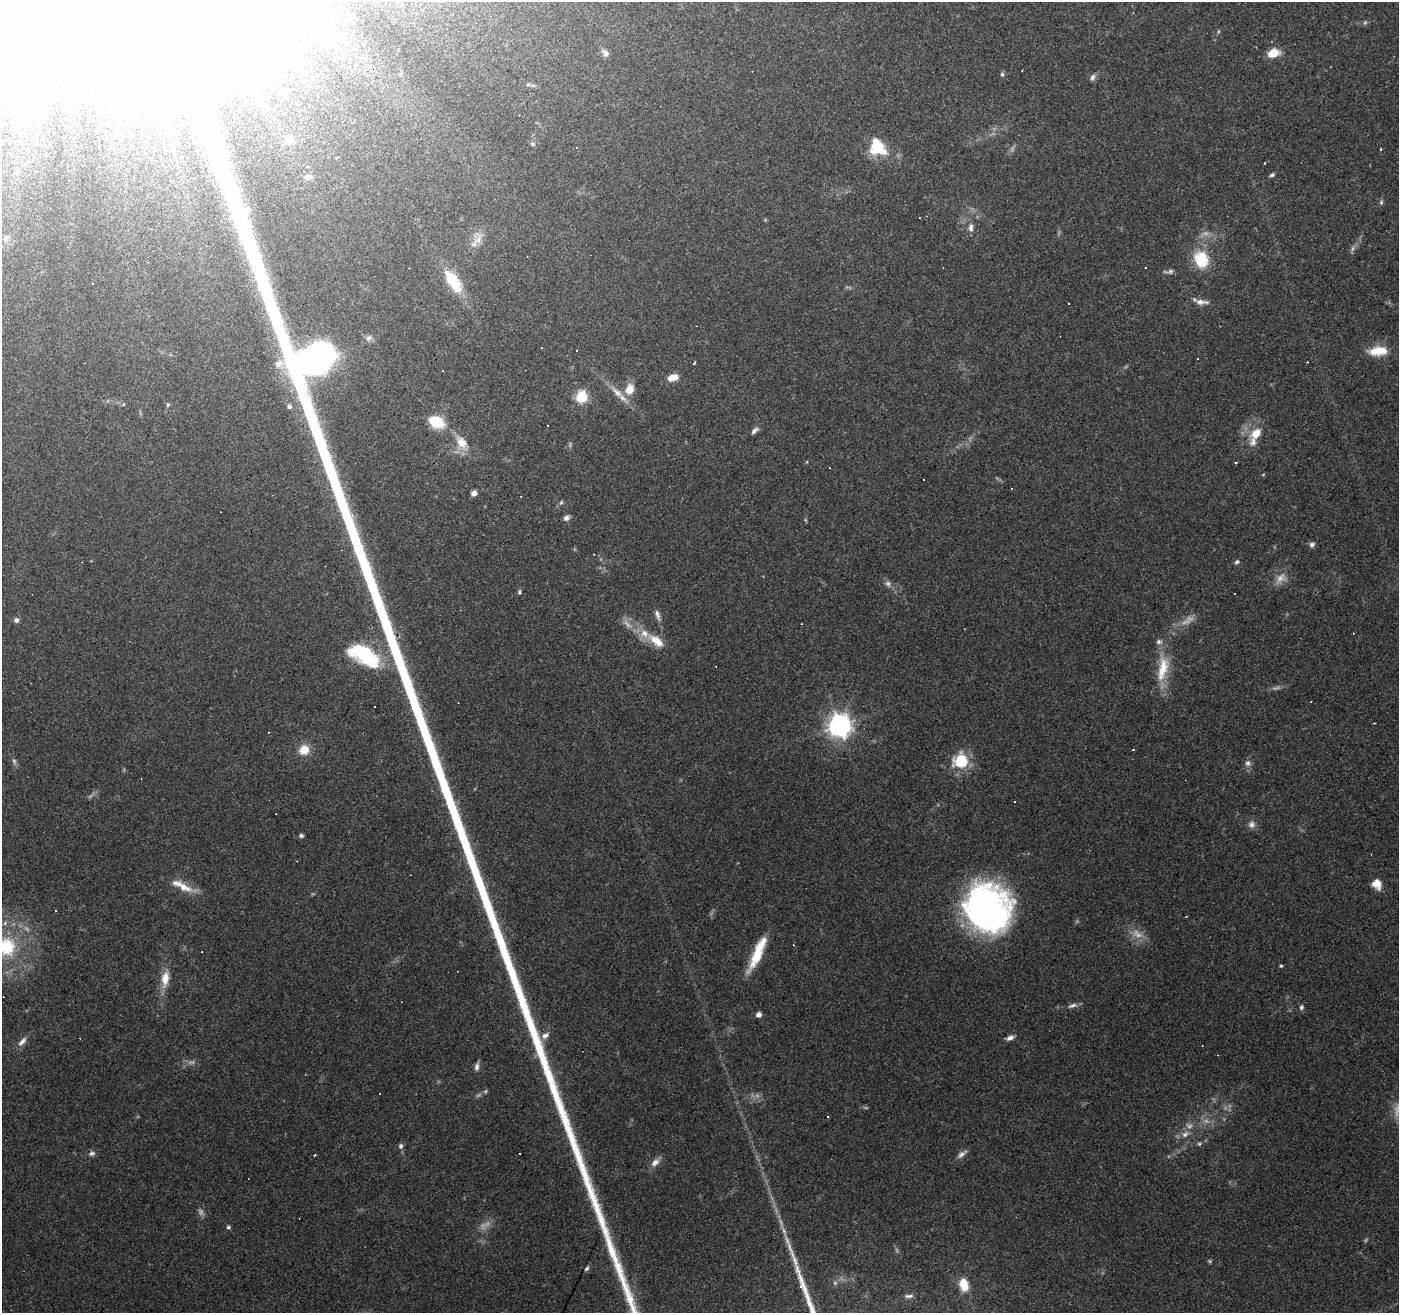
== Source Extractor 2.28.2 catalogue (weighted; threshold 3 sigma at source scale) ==
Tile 10 of 4 x 4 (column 2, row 3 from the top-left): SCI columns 1398-2794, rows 1515-2825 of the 5591 x 5717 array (HDU 1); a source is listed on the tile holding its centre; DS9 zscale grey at full resolution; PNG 1401 x 1315 px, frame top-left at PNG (2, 2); no overlay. Shown black and unused: <1% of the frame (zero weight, under 3 of 4 exposures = <1% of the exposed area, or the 3 px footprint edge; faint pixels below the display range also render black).
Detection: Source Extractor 2.28.2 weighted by HDU 2 'WHT'; one run over the whole footprint, this tile lists its part. Background 0.0812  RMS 0.0048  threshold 0.0215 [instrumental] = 3 sigma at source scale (4.5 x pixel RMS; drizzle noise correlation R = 1.50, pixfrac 1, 0.0396/0.0396 arcsec/px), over >= 5 px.
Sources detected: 159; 15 too faint to see at this stretch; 5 inside a brighter object's white glare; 41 cosmic-ray / hot-pixel residue — not listed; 7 inside a brighter listed object's ellipse — not listed separately; the other 91 listed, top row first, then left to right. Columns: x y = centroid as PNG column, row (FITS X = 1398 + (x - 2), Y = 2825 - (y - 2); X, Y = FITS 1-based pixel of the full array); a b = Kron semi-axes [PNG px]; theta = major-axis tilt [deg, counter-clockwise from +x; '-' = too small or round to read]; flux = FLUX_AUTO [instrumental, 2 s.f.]
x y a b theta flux
351 17 7 4 33 1.2
1365 22 6 5 - 0.88
605 53 12 7 -60 2.1
1273 53 9 6 18 12
39 57 24 17 13 13
1002 74 6 5 - 0.88
1093 77 9 6 62 1.8
528 84 7 4 -16 0.82
290 140 11 10 - 3
532 144 8 5 -41 0.91
876 145 25 20 -57 15
577 148 3 3 - 0.91
1381 149 3 3 - 0.77
1272 175 6 4 22 1
308 177 8 7 - 2.4
1381 202 7 5 87 0.98
919 217 3 2 - 0.66
971 227 11 7 -89 2.2
6 238 11 6 50 2
478 240 19 9 57 5
1201 259 22 17 -74 17
1169 271 14 6 3 1.6
453 281 29 12 -57 18
1202 302 20 6 -4 3.4
369 338 10 7 32 1.8
541 348 3 2 - 0.52
1378 351 24 11 4 11
1198 359 2 2 - 0.32
694 363 3 3 - 0.82
673 377 10 7 15 6
630 389 15 11 71 7.4
617 393 24 8 -42 5.9
581 397 6 6 - 45
168 405 5 4 - 0.71
289 406 6 6 - 1.4
436 422 12 8 -24 21
754 430 11 5 42 1.8
1256 434 16 11 45 7.9
462 442 22 14 -55 8.1
474 493 5 4 - 3.2
561 502 6 5 - 0.82
566 518 8 6 40 1.9
1312 544 8 6 63 1.5
82 562 4 3 - 0.31
1237 562 7 6 - 1.1
1280 578 19 11 45 4.9
888 584 9 8 - 1.9
519 592 6 4 80 0.84
657 615 16 6 -73 2.4
16 620 7 7 - 1.4
656 641 28 12 -37 10
364 655 37 18 -31 42
1163 669 39 14 79 16
374 706 3 2 - 0.55
839 726 8 8 - 370
304 750 10 9 - 8.5
961 760 12 10 41 25
14 761 9 5 -71 1.3
1248 763 8 7 - 1.9
1251 824 10 8 76 2.3
301 836 5 4 - 1.1
1377 884 11 10 - 5.3
184 887 23 10 -24 8
987 908 47 42 -55 170
55 911 3 2 - 0.49
1186 916 4 2 - 0.33
7 947 25 22 89 28
202 952 2 2 - 0.43
757 953 43 10 66 16
1281 966 4 4 - 0.58
165 979 22 10 81 7.8
1072 1005 13 6 19 2
1301 1007 7 6 - 1.2
759 1014 5 5 - 2.8
545 1035 10 7 30 2.4
1010 1038 10 5 22 2.2
22 1041 15 7 48 2.9
477 1066 11 6 79 1.9
828 1116 3 3 - 0.8
1185 1134 11 8 36 2.9
1199 1144 6 5 - 0.8
401 1146 8 6 76 1.3
92 1153 9 7 10 1.6
519 1154 3 2 - 0.52
962 1154 14 6 36 2.3
315 1155 3 2 - 0.44
655 1162 13 8 42 3.2
228 1227 5 4 - 1
586 1269 6 4 45 0.92
964 1285 15 10 -77 8.3
909 1296 12 5 3 1.5
Isophote crosses this tile's border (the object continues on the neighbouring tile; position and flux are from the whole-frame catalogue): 1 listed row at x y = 7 947